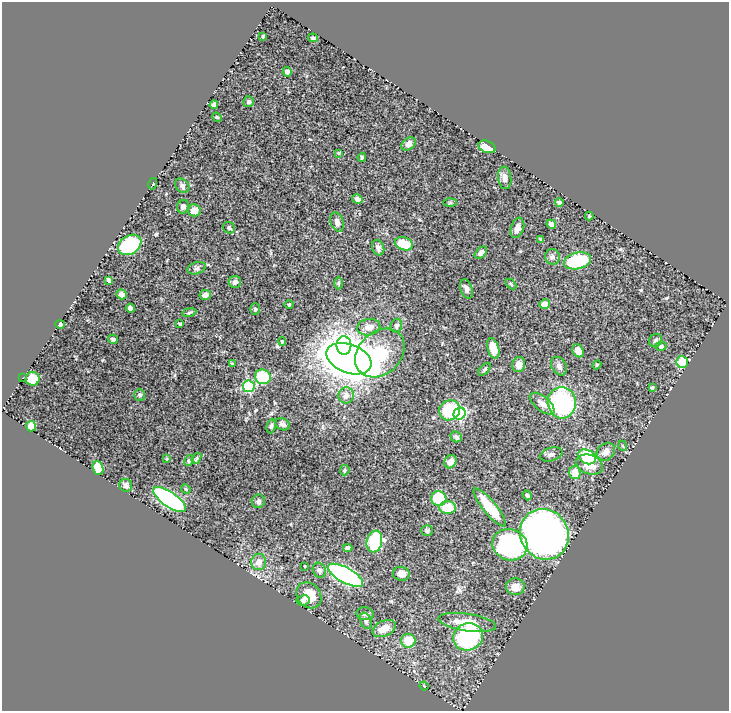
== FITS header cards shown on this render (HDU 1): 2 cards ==
NAXIS1  =                  727
NAXIS2  =                  709

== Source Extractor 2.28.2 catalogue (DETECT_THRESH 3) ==
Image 727 x 709 px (HDU 1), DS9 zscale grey, 1 PNG px = 1 image px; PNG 731 x 713 px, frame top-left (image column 1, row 709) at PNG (2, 2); each listed source drawn as its Kron ellipse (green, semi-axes under 4 px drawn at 4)
Background 0.672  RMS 0.02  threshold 0.0611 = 3 sigma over >= 5 px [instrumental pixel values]
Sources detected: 117; all 117 listed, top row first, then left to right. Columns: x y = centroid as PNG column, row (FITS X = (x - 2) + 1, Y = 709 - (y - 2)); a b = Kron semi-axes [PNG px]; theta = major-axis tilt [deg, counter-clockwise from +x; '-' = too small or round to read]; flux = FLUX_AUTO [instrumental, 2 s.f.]
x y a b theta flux
263 37 3 2 - 1.5
313 38 5 4 - 2.8
287 72 4 4 - 4.3
249 102 5 5 - 2.3
214 105 4 4 - 4.9
217 117 5 4 - 1.4
408 144 8 5 36 4.7
487 147 9 6 -22 22
339 153 4 3 - 1.5
362 157 4 3 - 1.9
505 178 11 6 -84 7.4
153 184 6 2 77 1.2
182 186 8 6 -47 3.4
357 199 5 4 - 5.9
450 203 7 4 1 1.7
559 203 4 4 - 2.5
183 207 7 5 70 3.7
194 210 6 6 - 13
589 216 4 4 - 1
337 222 10 6 -71 5.5
551 224 5 4 - 8.1
229 228 6 5 - 2.9
517 228 10 6 71 8.7
541 239 4 3 - 1.6
404 244 9 6 -19 32
130 245 12 9 32 130
378 248 8 6 -70 5.9
481 253 7 4 44 4.2
552 257 8 7 - 3.9
578 261 14 8 14 92
196 268 9 5 18 3.5
109 280 4 4 - 3.8
235 282 6 6 - 4.6
338 283 6 4 89 2.1
511 284 6 3 -45 1.7
466 289 10 6 -71 4.4
122 294 5 4 - 6.7
205 295 6 5 - 5.9
545 304 5 4 - 10
289 305 4 3 - 1.2
130 308 5 4 - 4
255 309 6 5 - 2.2
189 312 7 3 10 1.9
60 324 5 4 - 5.3
180 324 3 3 - 1.9
396 326 7 5 76 3.8
369 327 11 8 9 13
113 339 5 4 - 3.1
282 341 4 4 - 1.5
656 341 7 6 - 3.3
344 345 9 7 -89 110
661 346 5 4 - 3.8
493 348 10 5 -75 13
578 351 7 5 -60 9.5
380 353 27 21 44 75
349 359 23 14 -21 1900
682 362 6 5 - 38
233 364 4 3 - 2
519 364 8 6 75 8.6
597 365 4 4 - 1.6
559 366 10 7 -58 6.1
484 369 7 4 45 2.3
263 377 8 7 - 56
22 378 2 2 - 1.2
33 379 7 6 - 34
249 386 6 5 - 130
652 388 3 3 - 3
140 395 6 5 - 3
346 395 8 7 - 7.4
562 403 16 14 -85 160
542 404 15 7 -40 11
450 410 11 9 37 82
460 414 6 5 - 130
283 424 7 6 - 5.7
31 426 5 5 - 11
271 426 7 4 82 3.1
456 437 6 5 - 3.1
623 446 5 3 - 1.2
606 452 10 8 38 8.5
551 454 11 6 16 4.5
587 457 9 6 -30 50
196 458 6 3 54 2
167 459 4 3 - 1.4
189 461 6 4 63 2
450 462 7 5 58 10
589 465 14 9 -19 21
98 468 7 5 -71 32
345 470 5 4 - 1.9
575 472 6 6 - 19
126 485 6 6 - 3.7
186 489 5 4 - 1.7
527 495 5 4 - 2.1
439 498 7 7 - 47
169 499 19 7 -35 240
258 501 7 6 - 4.2
490 507 24 6 -51 50
448 508 8 6 -1 31
427 531 6 5 - 2.6
544 534 26 24 -59 850
374 542 11 7 79 71
510 545 17 15 -18 220
348 548 4 4 - 5.3
259 562 8 7 - 9.3
305 566 3 2 - 1
319 570 7 6 - 4.7
401 574 8 7 - 8.1
345 575 19 7 -29 260
515 587 9 8 - 13
309 595 14 11 -49 28
303 600 7 5 10 4.8
365 614 8 6 -7 3.8
366 621 8 5 -68 3.9
467 622 29 8 -8 36
384 629 12 7 25 16
468 637 15 13 22 140
408 641 7 7 - 28
424 686 4 3 - 1.2